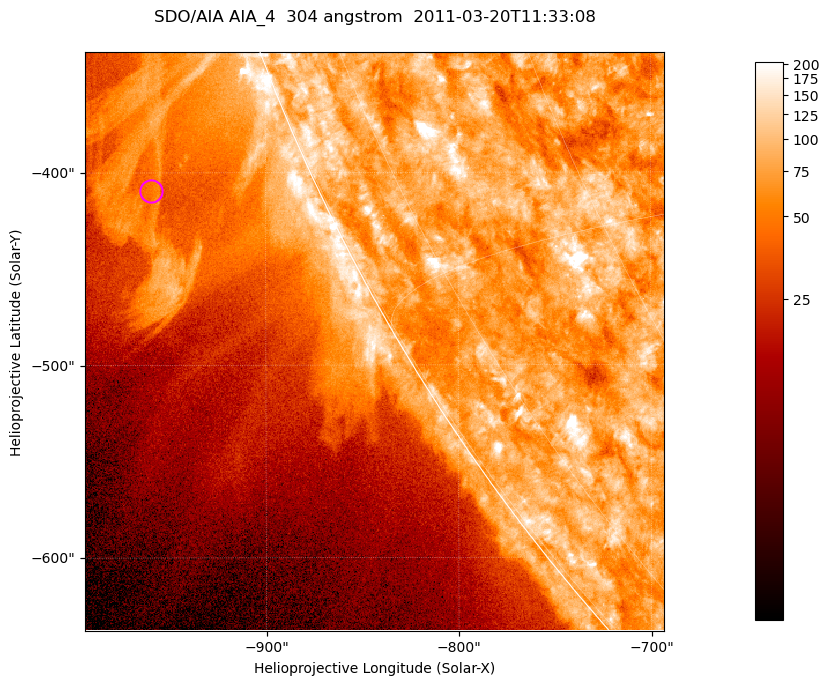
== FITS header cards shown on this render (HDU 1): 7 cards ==
TELESCOP= 'SDO/AIA '           / For AIA: SDO/AIA
INSTRUME= 'AIA_4   '           / For AIA: AIA_ATA1, AIA_ATA2, AIA_ATA3 or AIA_AT
WAVELNTH=                  304 / [angstrom] Wavelength
WAVEUNIT= 'angstrom'           / Wavelength unit: angstrom
DATE-OBS= '2011-03-20T11:33:08.123' / [ISO] Date when observation started; ISO 8
CTYPE1  = 'HPLN-TAN'           / CTYPE1; Typically HPLN
CTYPE2  = 'HPLT-TAN'           / CTYPE2; Typically HPLT

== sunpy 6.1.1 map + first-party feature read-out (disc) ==
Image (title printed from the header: SDO/AIA AIA_4  304 angstrom  2011-03-20T11:33:08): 501 x 501 px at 0.6 arcsec/px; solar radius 964 arcsec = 1606 px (partial field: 1.4% of the solar disc is inside the frame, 44% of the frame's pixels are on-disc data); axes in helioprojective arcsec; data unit not stated in the header (colour bar unlabelled)
Orientation: roll -0.132 deg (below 1 deg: not rotated)
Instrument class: DISC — disc imager (sunpy class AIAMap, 304 A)
Bright regions (active regions / flare kernels): reference = the on-disc median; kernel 5 px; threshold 5 sigma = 119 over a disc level ~76.9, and >= 1.15x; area >= 251 px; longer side >= 6 px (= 3.6 arcsec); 0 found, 0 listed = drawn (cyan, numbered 1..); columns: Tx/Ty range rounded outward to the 2 arcsec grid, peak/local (2 s.f.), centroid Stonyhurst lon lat
Off-limb structures (1.02-1.3 R_sun): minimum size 125 px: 4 found; the strongest spans PA ~110..115 deg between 1.02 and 1.15 R_sun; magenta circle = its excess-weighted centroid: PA ~115 deg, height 1.08 R_sun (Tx ~-960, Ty ~-410 arcsec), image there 2.2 x the reference